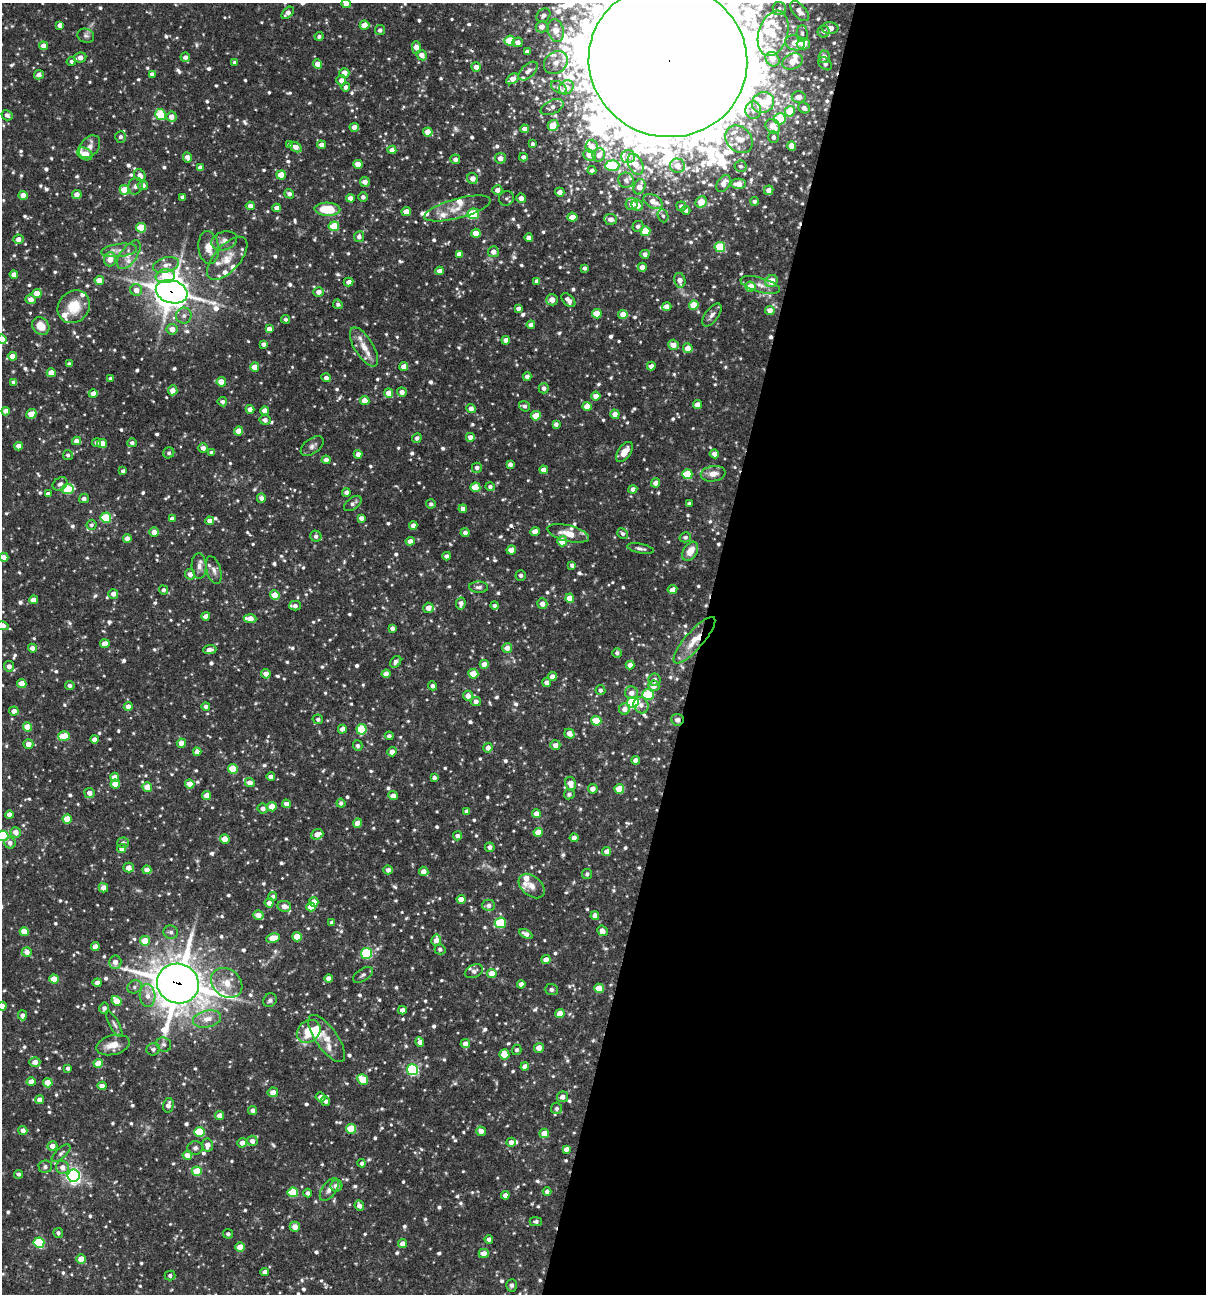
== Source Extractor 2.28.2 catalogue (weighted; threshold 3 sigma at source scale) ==
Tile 12 of 4 x 4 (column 4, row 3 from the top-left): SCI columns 3860-5063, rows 1293-2584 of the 5187 x 5169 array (HDU 1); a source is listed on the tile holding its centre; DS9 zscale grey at full resolution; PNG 1208 x 1296 px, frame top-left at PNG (2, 3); each listed source drawn as its Kron ellipse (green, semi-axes under 4 px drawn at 4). Shown black and unused: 42% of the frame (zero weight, under 3 of 4 exposures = <1% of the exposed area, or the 3 px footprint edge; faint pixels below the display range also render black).
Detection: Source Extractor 2.28.2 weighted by HDU 2 'WHT'; one run over the whole footprint, this tile lists its part. Background 0.0812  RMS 0.0038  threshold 0.0171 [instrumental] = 3 sigma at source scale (4.5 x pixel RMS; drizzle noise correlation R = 1.50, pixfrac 1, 0.05/0.05 arcsec/px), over >= 5 px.
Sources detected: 975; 2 too faint to see at this stretch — neither listed nor drawn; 34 inside a brighter listed object's ellipse — not listed separately; of the other 939, all 500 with FLUX_AUTO >= 0.947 (the completeness limit of this list) listed and drawn (439 fainter detections not listed), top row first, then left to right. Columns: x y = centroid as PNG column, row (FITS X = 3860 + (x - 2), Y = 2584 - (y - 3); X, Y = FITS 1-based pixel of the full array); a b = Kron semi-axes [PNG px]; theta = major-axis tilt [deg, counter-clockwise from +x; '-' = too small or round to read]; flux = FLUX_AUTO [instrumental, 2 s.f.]
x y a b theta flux
346 4 4 4 - 2.6
779 8 7 6 - 1.3
799 11 12 6 -49 2.9
288 13 7 4 45 2.2
544 15 8 6 40 1.6
60 25 4 4 - 1.8
364 25 5 4 - 4.2
542 27 6 6 - 2.9
830 28 8 6 -3 3.1
380 30 5 5 - 1.3
556 30 11 7 -77 5.1
824 32 6 6 - 1.4
773 33 23 14 73 11
802 33 8 5 -89 1.1
86 36 8 7 - 1.2
319 36 4 4 - 0.98
510 41 5 5 - 15
518 42 5 5 - 2.5
795 43 10 7 -16 4.1
803 44 6 5 - 6.3
43 46 4 4 - 2.9
416 48 6 4 -89 4
527 52 4 4 - 1.7
422 55 5 5 - 2.9
185 57 5 4 - 1.5
824 57 6 5 - 2.5
80 58 6 5 - 2.7
772 59 8 6 -49 3.4
71 61 4 4 - 0.95
668 61 79 76 -15 15000
792 61 10 7 21 5.3
235 62 4 3 - 1.1
556 62 13 10 37 4
317 64 5 4 - 3.3
825 64 8 5 -45 1.3
476 67 5 4 - 2.6
528 71 12 6 43 2.3
344 73 5 5 - 2.8
152 74 4 4 - 1.4
39 75 5 4 - 2
512 79 7 4 32 3.1
341 80 5 5 - 2.3
346 87 4 4 - 1.6
559 87 8 5 -33 1.7
566 87 8 6 38 3.6
799 97 7 6 - 3.2
763 102 11 10 - 8.2
552 107 12 7 25 2
804 108 6 5 - 1.9
753 110 9 8 - 2
790 111 5 5 - 9.4
7 115 6 5 - 1.2
161 115 6 5 - 16
171 117 5 5 - 3.3
780 119 6 5 - 22
553 125 5 5 - 5.4
773 126 8 6 -46 4.6
354 127 5 4 - 3
524 129 4 4 - 2.4
428 132 4 4 - 5.6
121 137 6 5 - 1.3
773 137 5 5 - 1.4
739 139 15 12 -46 5.8
289 144 4 3 - 1.1
533 144 4 4 - 0.95
322 145 4 4 - 2.4
591 146 6 6 - 3.8
792 146 5 4 - 3.5
89 147 13 9 52 2.5
296 147 6 4 -33 3.1
392 150 4 4 - 2.5
85 154 8 6 -29 6.2
590 155 6 5 - 3.1
599 155 7 6 - 2.9
188 157 5 4 - 2.7
523 157 4 4 - 1.6
628 157 7 6 - 1.4
500 158 5 5 - 2.9
455 159 5 5 - 1.7
358 164 4 4 - 4.2
636 164 11 7 -64 4.6
612 166 7 5 4 19
677 166 7 7 - 3.7
741 166 6 5 - 1
200 167 4 4 - 1.7
592 170 4 4 - 1.4
140 175 6 5 - 2.4
281 175 5 4 - 6.9
473 178 6 5 - 3.1
626 180 8 7 - 1.6
365 182 5 5 - 2.4
724 183 9 6 58 3.1
738 184 7 5 0 4
143 185 5 4 - 2
135 186 8 7 - 1.5
639 187 8 5 67 3.9
124 190 5 5 - 9.1
497 190 5 4 - 2.3
769 190 5 4 - 3
560 192 5 4 - 2.5
77 194 5 4 - 2.5
289 194 5 4 - 1.3
23 195 4 4 - 4.4
183 197 4 4 - 1.4
363 197 5 5 - 1.5
350 198 4 4 - 2.8
506 198 8 7 - 1
521 198 5 4 - 2.2
653 201 10 6 -29 3.8
755 201 4 3 - 1.2
701 202 6 5 - 5.9
632 204 6 6 - 3.3
637 205 6 5 - 4.5
250 206 4 4 - 2.5
681 206 5 4 - 1.4
277 208 4 4 - 2.3
457 208 34 9 15 6.8
327 209 13 6 -2 13
686 210 4 4 - 1.1
406 211 4 4 - 3.7
473 214 6 5 - 17
663 216 6 5 - 1.1
572 217 5 4 - 3.9
611 219 6 5 - 2.6
334 226 5 5 - 11
638 226 5 5 - 1.5
141 228 5 5 - 13
645 231 5 5 - 11
476 233 4 4 - 5.4
359 237 5 5 - 1.5
529 238 4 4 - 2
18 239 5 5 - 2.6
224 241 13 9 16 2.6
720 247 5 5 - 18
208 248 16 10 -83 5.1
119 250 18 6 7 2.9
493 252 5 5 - 2.6
459 254 4 4 - 2.4
645 254 4 4 - 1.9
129 255 16 8 54 3.5
227 258 27 13 48 6.8
110 259 7 6 - 4.4
166 265 13 7 13 2.7
642 267 4 4 - 2.6
584 268 4 4 - 1.2
440 271 4 4 - 2.4
14 274 4 4 - 2.5
165 276 9 7 7 11
99 280 4 4 - 5
680 280 7 5 -77 2.8
537 281 4 4 - 2.3
771 281 6 5 - 6.2
349 282 5 4 - 1.9
760 285 20 7 -16 3.2
750 287 5 5 - 6.7
136 290 6 6 - 3.1
172 292 16 11 -16 710
319 292 5 4 - 2.8
37 293 4 4 - 6
31 299 5 5 - 2.3
552 300 6 6 - 2.7
568 300 8 5 -46 2.4
338 304 5 4 - 1.2
694 305 5 4 - 8.3
667 306 4 4 - 2.5
74 307 17 15 48 9.6
518 309 4 4 - 1.6
770 310 5 4 - 3
597 314 5 4 - 8.1
623 315 4 4 - 4.7
712 315 13 6 52 1.8
184 316 8 8 - 1.7
285 319 4 4 - 0.95
531 325 4 4 - 2.2
41 326 9 8 - 5.3
172 329 5 5 - 3.3
269 329 4 4 - 2.7
2 339 4 4 - 3.2
506 340 4 4 - 2.7
263 344 4 4 - 1.4
673 345 5 5 - 3.5
364 347 22 9 -58 5
688 348 5 5 - 3.2
12 356 4 4 - 3.1
69 364 4 4 - 1.3
651 366 4 4 - 1.6
255 367 4 4 - 4
404 367 4 4 - 3.4
51 373 4 4 - 6
527 377 4 4 - 1.9
110 378 4 4 - 1
326 378 5 4 - 1.7
14 382 4 4 - 2.4
221 382 5 4 - 5.2
544 388 5 5 - 1.6
173 390 5 4 - 3.1
402 392 5 4 - 2.3
389 393 4 4 - 4.3
93 394 4 4 - 3.4
596 396 4 4 - 3.2
365 401 4 4 - 4.1
222 402 5 4 - 1.3
697 405 4 4 - 3.1
524 406 6 5 - 1.2
587 406 4 4 - 5
250 409 4 4 - 2.5
471 409 5 4 - 2.5
6 411 4 4 - 2.6
265 411 4 4 - 2.7
31 414 5 4 - 6.4
615 414 5 4 - 2.9
536 416 5 4 - 7.5
265 420 5 5 - 1.6
556 424 4 4 - 1.3
239 431 4 4 - 6
470 437 4 4 - 2.7
417 438 5 4 - 1.3
76 441 4 4 - 2.4
96 443 4 4 - 1.2
132 443 5 4 - 1.3
102 444 5 4 - 7.1
19 446 4 4 - 2.7
312 446 13 7 37 1.7
203 448 5 4 - 2
624 452 11 6 54 4
169 453 6 5 - 1
212 453 4 4 - 1.4
358 454 4 4 - 2.2
714 454 5 4 - 2.4
68 455 5 5 - 0.99
326 460 4 4 - 2.2
510 464 4 4 - 1.4
477 468 5 5 - 1.4
544 470 4 4 - 3.3
123 471 4 4 - 1.1
687 474 5 5 - 13
713 474 12 7 9 3.3
656 483 4 4 - 2.9
60 484 8 6 33 1.5
475 487 5 5 - 9.3
490 487 5 4 - 1
68 489 6 5 - 17
633 489 4 4 - 1.8
346 492 4 4 - 1.5
48 494 4 4 - 1.5
84 498 5 4 - 1.5
261 498 4 4 - 1.6
353 503 10 5 38 1.5
431 504 5 4 - 1
689 504 4 3 - 1
463 509 4 4 - 2.7
106 518 5 5 - 21
361 518 4 4 - 2
172 519 4 4 - 1.8
210 521 4 4 - 2.2
91 525 5 5 - 0.98
413 525 4 4 - 2.4
154 532 5 5 - 3.1
535 532 4 4 - 5.1
465 533 4 4 - 1.7
568 533 21 8 -14 5.7
623 534 5 5 - 0.98
316 536 6 5 - 1.3
685 537 6 5 - 1.1
127 538 4 4 - 2.8
410 541 4 4 - 2.4
562 541 5 5 - 6.8
640 549 14 4 -11 1.3
511 550 5 4 - 4.2
690 551 10 6 57 4.4
447 556 4 4 - 1.7
4 557 4 4 - 2.3
572 565 4 3 - 1.2
199 566 13 7 -87 2.2
214 570 14 7 -73 2.1
190 574 5 5 - 2.1
521 575 5 5 - 1.2
479 587 9 5 -3 1.2
163 590 4 4 - 1.1
672 590 5 4 - 2.8
113 594 5 5 - 2.4
275 595 5 4 - 7.1
570 598 4 4 - 5.4
33 600 4 4 - 4.1
461 603 6 4 80 1.9
542 604 5 5 - 2.6
495 605 4 4 - 1.1
295 606 6 5 - 1.9
428 608 5 5 - 3.1
206 616 4 4 - 2.6
250 619 6 4 -6 4.4
2 626 6 4 -11 3.2
392 628 4 4 - 1.7
694 640 30 9 49 8
105 644 5 4 - 4.8
32 648 4 4 - 1.9
507 648 5 5 - 2.8
210 650 7 4 6 2.3
617 653 5 4 - 1.1
396 662 6 5 - 1.5
484 664 4 4 - 3.3
630 665 4 4 - 2.6
9 666 5 5 - 2
266 674 5 4 - 2.8
386 674 4 4 - 3.3
473 674 5 4 - 7.7
552 677 4 4 - 2.6
655 680 6 6 - 2.2
547 683 4 4 - 2.1
22 684 4 4 - 6.4
70 686 4 4 - 1.3
432 686 4 4 - 1.4
654 686 5 5 - 3.5
600 690 5 5 - 1.3
631 693 6 6 - 2.4
648 694 6 5 - 20
468 696 5 5 - 2.8
476 701 5 4 - 1.7
633 702 6 5 - 36
641 705 8 7 - 2.1
206 706 4 4 - 1.1
128 707 4 4 - 2.5
625 709 6 5 - 2.6
14 711 5 4 - 2.6
318 719 5 4 - 1
677 720 6 6 - 1.5
596 721 5 4 - 9.6
27 727 4 4 - 7.3
342 729 4 4 - 2.1
362 729 5 5 - 18
569 734 5 4 - 2.9
64 736 6 5 - 9.9
389 736 4 4 - 1.2
94 739 4 4 - 2.3
181 743 4 4 - 3.2
28 744 5 4 - 3.2
555 745 5 5 - 2.4
358 746 5 5 - 1.1
488 748 5 4 - 2.5
197 752 4 4 - 2.8
392 752 5 4 - 2.7
636 760 4 4 - 2.7
233 769 5 5 - 13
115 777 4 4 - 4.7
271 777 4 4 - 1.9
434 777 4 3 - 1.2
250 782 5 4 - 3
115 784 5 4 - 5.3
190 784 5 4 - 4.9
571 784 7 5 -76 3.3
147 787 5 4 - 6.2
593 789 5 5 - 2.8
619 789 5 4 - 9.9
89 793 5 5 - 2.5
569 794 5 5 - 1.2
207 795 4 4 - 3.6
393 796 5 4 - 2.8
341 803 4 4 - 1.2
286 804 4 4 - 2.4
272 807 5 4 - 6.5
263 808 5 5 - 1.6
467 812 4 4 - 2.8
536 814 4 4 - 2.9
9 815 4 4 - 2.5
67 819 4 4 - 7.5
358 823 4 4 - 5
16 832 5 5 - 3.1
538 832 4 4 - 5.1
317 834 6 5 - 3.2
2 836 6 5 - 27
457 836 4 4 - 1.5
574 838 4 4 - 2.6
225 839 4 4 - 6.5
10 843 6 5 - 1.6
123 843 5 5 - 1.1
490 847 5 4 - 1.6
122 849 4 4 - 2.7
607 852 4 4 - 3.5
128 868 5 5 - 3.1
147 870 4 4 - 3.1
388 870 4 4 - 1.9
424 871 5 4 - 2.8
587 874 5 5 - 1
532 886 15 10 -41 3.2
103 888 4 4 - 2.9
273 896 4 4 - 1.1
461 899 4 4 - 3.8
314 902 5 4 - 6.3
269 903 4 4 - 2.4
489 905 6 5 - 1.7
284 906 7 5 -11 3.2
311 907 4 4 - 4.7
258 915 5 4 - 3.9
595 916 4 4 - 2.8
332 922 4 3 - 1
500 923 6 5 - 17
602 931 5 5 - 2.3
24 932 4 4 - 6.8
171 932 7 6 - 1.2
526 934 7 4 -28 2.2
297 937 5 4 - 9.2
273 938 7 4 8 7
436 940 6 5 - 2.8
145 941 5 4 - 7.7
95 947 4 4 - 3.5
440 949 5 5 - 1.1
27 952 5 5 - 2.7
366 953 5 5 - 32
546 960 4 4 - 3.8
115 962 6 6 - 2.6
474 971 9 6 24 1.2
492 973 4 4 - 5.3
363 975 11 6 33 1.2
328 978 4 4 - 2.4
54 979 4 4 - 5.3
97 983 4 4 - 2.6
227 983 17 13 -40 6.2
178 984 21 19 -21 1200
521 984 4 4 - 2.5
134 987 7 6 - 1.2
599 988 5 4 - 7.5
551 990 6 5 - 1.2
147 996 11 8 -87 3.2
270 1000 7 6 - 1.2
116 1001 5 4 - 7.7
2 1006 4 4 - 2.9
104 1008 5 5 - 1.5
402 1010 4 4 - 2.4
560 1014 4 4 - 5.7
22 1015 5 4 - 1.6
207 1019 14 8 12 4
114 1024 14 5 -62 1.4
309 1031 13 10 42 9.2
327 1038 28 11 -54 5.6
420 1042 5 4 - 2.6
164 1044 8 7 - 1.3
465 1044 5 4 - 2.4
113 1045 17 9 15 5.4
539 1048 5 5 - 3.5
153 1049 7 6 - 1.4
517 1050 5 5 - 1.1
504 1054 5 5 - 7.9
35 1062 5 5 - 2.6
98 1063 4 4 - 6.5
525 1066 4 4 - 2.5
68 1068 4 4 - 1.2
413 1070 5 5 - 46
363 1080 6 5 - 9.6
31 1082 4 4 - 3.1
48 1083 4 4 - 7
102 1086 4 4 - 2.6
273 1092 5 5 - 2.8
321 1097 5 4 - 2.3
562 1097 5 5 - 2.1
40 1100 4 4 - 2.6
325 1101 5 4 - 1.3
168 1105 7 5 76 2.4
557 1108 6 5 - 1.1
253 1110 4 4 - 1.9
220 1115 4 4 - 2.8
351 1129 5 5 - 14
23 1130 4 4 - 2.5
481 1131 5 4 - 2.5
199 1132 5 5 - 15
544 1133 4 4 - 5
252 1141 5 5 - 2.6
511 1142 5 4 - 1.6
242 1143 5 5 - 2.7
207 1145 6 5 - 2.9
52 1146 5 4 - 2.7
195 1148 7 6 - 1.2
566 1149 4 4 - 1.9
61 1153 12 5 42 1.1
187 1155 5 4 - 3.6
362 1163 4 4 - 1.1
45 1167 6 6 - 1.2
63 1167 7 6 - 2.9
197 1171 5 5 - 11
19 1174 4 4 - 0.98
73 1176 6 6 - 110
336 1186 6 5 - 2.7
329 1189 13 7 54 2.6
547 1191 4 4 - 1.3
293 1192 5 5 - 14
308 1193 4 4 - 1.2
505 1195 4 4 - 2.4
359 1206 5 4 - 1.7
536 1222 6 4 -1 1.1
295 1227 5 5 - 3.5
58 1233 5 4 - 1
228 1234 5 5 - 1
489 1239 4 4 - 1.4
39 1243 5 5 - 26
402 1244 4 4 - 2.9
240 1247 5 4 - 5.9
484 1253 5 4 - 3
81 1259 5 4 - 4.8
265 1272 4 4 - 2
170 1276 5 5 - 1.1
511 1285 6 5 - 1
Overlapping masked pixels (flux is a lower limit): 6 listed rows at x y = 668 61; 172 292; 694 640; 655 680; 677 720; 178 984
Isophote crosses this tile's border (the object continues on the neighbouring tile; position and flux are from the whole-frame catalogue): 8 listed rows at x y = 346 4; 668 61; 2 339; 4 557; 2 626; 22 684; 2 836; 2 1006